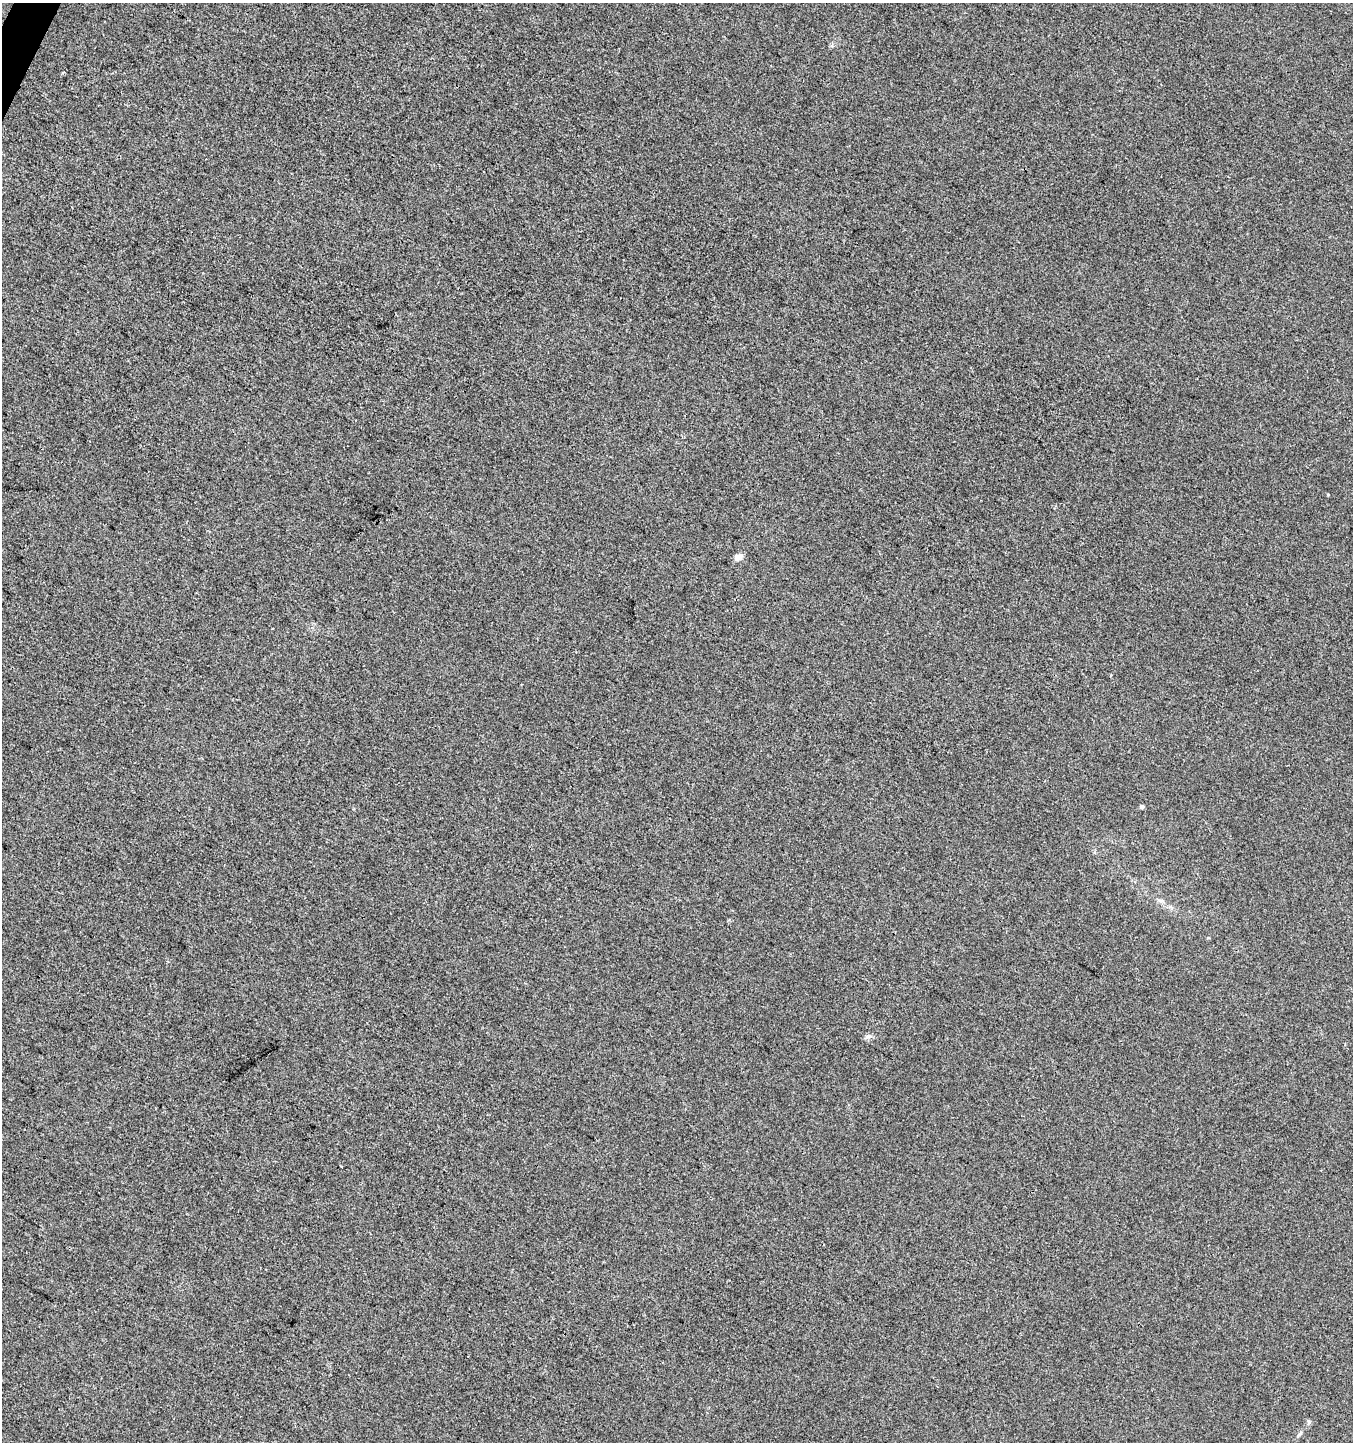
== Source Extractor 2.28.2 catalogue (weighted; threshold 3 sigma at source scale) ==
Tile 11 of 4 x 4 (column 3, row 3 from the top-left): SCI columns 2899-4249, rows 1448-2887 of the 5864 x 5769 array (HDU 1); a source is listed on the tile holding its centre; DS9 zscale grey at full resolution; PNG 1355 x 1444 px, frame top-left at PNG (2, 3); no overlay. Shown black and unused: <1% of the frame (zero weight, under 3 of 4 exposures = <1% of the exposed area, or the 3 px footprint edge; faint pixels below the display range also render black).
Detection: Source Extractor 2.28.2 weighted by HDU 2 'WHT'; one run over the whole footprint, this tile lists its part. Background 8.37e-05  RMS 0.0035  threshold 0.0157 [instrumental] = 3 sigma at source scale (4.5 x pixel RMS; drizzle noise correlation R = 1.50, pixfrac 1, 0.0396/0.0396 arcsec/px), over >= 5 px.
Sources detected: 6; all 6 listed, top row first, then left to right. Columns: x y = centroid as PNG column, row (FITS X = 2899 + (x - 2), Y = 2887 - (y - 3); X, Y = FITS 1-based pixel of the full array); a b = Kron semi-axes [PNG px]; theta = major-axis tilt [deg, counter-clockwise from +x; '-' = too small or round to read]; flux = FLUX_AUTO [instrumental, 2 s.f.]
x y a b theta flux
738 557 9 7 25 2
1111 675 3 2 - 0.27
1142 806 5 4 - 0.73
1161 901 7 4 -18 0.74
868 1036 11 5 9 1.1
1309 1422 7 4 90 0.56